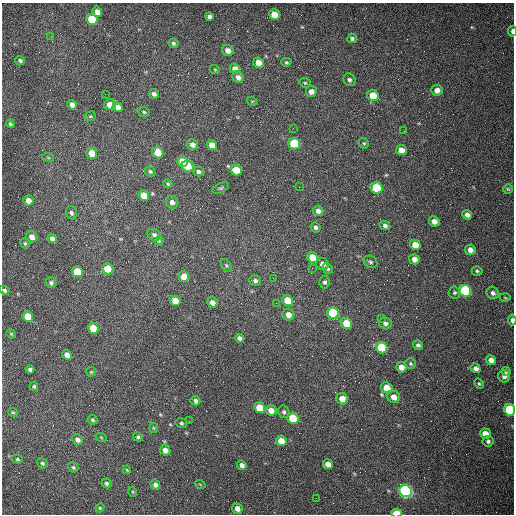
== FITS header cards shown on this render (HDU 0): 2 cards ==
NAXIS1  =                  512 /fastest changing axis
NAXIS2  =                  512 /next to fastest changing axis

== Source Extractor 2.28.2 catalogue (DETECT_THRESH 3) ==
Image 512 x 512 px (HDU 0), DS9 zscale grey, 1 PNG px = 1 image px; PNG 516 x 516 px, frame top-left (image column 1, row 512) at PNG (2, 3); each listed source drawn as its Kron ellipse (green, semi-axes under 4 px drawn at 4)
Background 1490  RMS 22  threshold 66.9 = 3 sigma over >= 5 px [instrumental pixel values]
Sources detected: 148; all 148 listed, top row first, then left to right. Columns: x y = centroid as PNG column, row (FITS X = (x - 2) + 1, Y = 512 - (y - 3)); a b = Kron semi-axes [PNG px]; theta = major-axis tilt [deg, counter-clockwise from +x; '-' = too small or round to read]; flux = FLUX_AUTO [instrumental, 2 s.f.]
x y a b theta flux
97 12 5 4 - 8500
274 15 5 5 - 20000
209 17 4 4 - 3800
92 19 6 5 - 52000
512 31 5 3 - 5400
51 36 3 2 - 1400
352 38 5 4 - 2900
173 43 5 5 - 3000
228 50 6 5 - 7700
20 60 5 4 - 3200
286 62 5 4 - 2100
258 63 5 5 - 15000
235 69 5 5 - 9200
215 70 5 3 - 1300
238 77 6 5 - 6700
349 80 6 5 - 3800
305 83 5 5 - 1900
437 90 6 5 - 8700
311 91 5 5 - 8400
105 94 2 2 - 650
154 94 5 4 - 5200
373 95 5 5 - 27000
252 101 5 3 - 1400
72 105 5 4 - 7900
110 105 6 5 - 21000
118 107 5 4 - 8500
144 112 6 4 -18 2300
90 116 6 4 20 2100
10 124 4 3 - 2300
293 128 2 2 - 780
404 131 2 2 - 570
364 143 5 4 - 2200
294 144 6 5 - 100000
192 145 6 5 - 7300
212 145 5 5 - 15000
401 150 5 5 - 14000
92 153 6 5 - 20000
158 153 6 5 - 41000
48 157 6 4 -20 1700
183 162 5 5 - 28000
188 166 6 5 - 70000
236 170 6 5 - 32000
150 171 5 4 - 2500
198 172 5 4 - 3900
168 184 5 4 - 1700
299 187 2 2 - 1000
221 188 9 4 25 2800
376 188 6 5 - 75000
508 189 4 4 - 1800
144 195 5 5 - 20000
28 201 5 5 - 12000
172 202 6 6 - 6300
318 211 5 5 - 5900
71 213 7 5 -73 4100
467 215 5 4 - 6400
434 221 5 5 - 8100
385 225 5 4 - 3700
315 227 5 5 - 3800
154 235 7 5 -31 4100
32 237 6 5 - 10000
52 239 5 4 - 6000
159 241 4 4 - 1900
25 243 5 4 - 2000
415 245 5 5 - 18000
470 250 5 5 - 8000
312 257 5 5 - 29000
414 259 5 5 - 7700
371 262 7 6 - 3300
323 264 6 6 - 7700
226 265 7 4 -55 2100
312 268 2 2 - 770
327 268 5 5 - 3500
108 269 6 5 - 60000
477 271 5 4 - 2500
77 272 5 5 - 50000
184 276 5 5 - 23000
273 278 2 2 - 700
255 281 6 5 - 3800
324 282 6 5 - 3300
51 283 6 5 - 3300
4 290 5 4 - 3100
465 291 6 5 - 200000
455 292 6 6 - 3200
493 293 6 6 - 4400
505 298 5 3 - 1500
287 300 5 5 - 28000
175 301 5 5 - 21000
212 302 6 5 - 8100
276 303 3 2 - 1300
333 313 6 5 - 140000
288 315 6 5 - 11000
28 317 5 5 - 39000
381 319 2 2 - 850
512 320 5 3 - 4400
346 323 6 5 - 34000
385 323 6 5 - 4300
93 328 5 5 - 34000
11 334 5 4 - 1500
240 338 5 4 - 5400
418 345 5 4 - 3100
382 348 6 5 - 75000
67 355 5 4 - 11000
491 360 5 5 - 7800
410 364 5 5 - 2400
401 367 5 5 - 11000
476 368 5 4 - 5600
30 369 4 3 - 4100
506 371 4 4 - 3400
91 372 5 5 - 1700
504 376 6 6 - 5800
479 384 6 4 -62 1800
34 386 4 4 - 2300
387 388 6 5 - 19000
394 397 6 6 - 12000
342 399 6 5 - 15000
195 401 5 4 - 4100
260 408 5 5 - 34000
271 410 5 5 - 12000
510 410 6 5 - 120000
13 412 5 4 - 1800
284 412 6 5 - 3200
293 418 6 5 - 69000
93 420 5 4 - 2300
189 421 2 2 - 670
181 423 6 4 -15 2100
153 428 5 3 - 1400
485 434 5 5 - 14000
101 437 6 3 -20 1400
138 437 5 4 - 2600
77 440 6 5 - 7000
281 441 5 5 - 20000
488 441 5 5 - 3300
165 450 5 5 - 8700
17 459 5 4 - 2000
42 463 5 5 - 3100
328 464 5 4 - 9400
242 465 5 4 - 6000
73 467 5 4 - 2100
127 470 4 3 - 1300
107 483 5 4 - 2800
200 484 5 3 - 1200
155 485 5 4 - 5400
406 491 6 5 - 500000
133 492 5 3 - 1400
316 498 2 2 - 3500
100 508 4 4 - 1700
237 509 5 5 - 9600
396 513 5 3 - 42000
At the frame edge (FLAGS 8, measured only in part): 5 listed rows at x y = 512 31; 4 290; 512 320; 510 410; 396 513